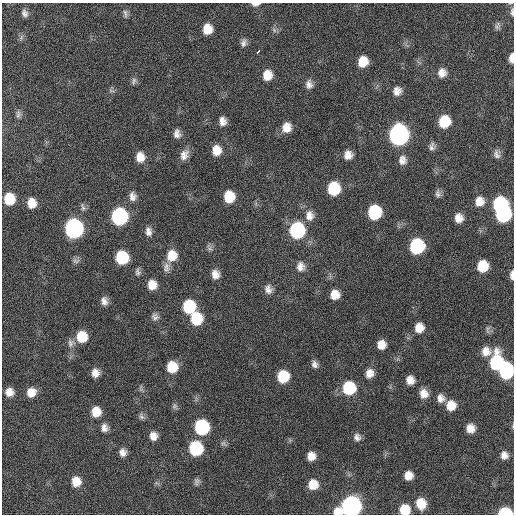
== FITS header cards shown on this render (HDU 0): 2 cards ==
NAXIS1  =                  512 / Axis length
NAXIS2  =                  512 / Axis length

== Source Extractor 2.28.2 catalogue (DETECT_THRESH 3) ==
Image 512 x 512 px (HDU 0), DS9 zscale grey, 1 PNG px = 1 image px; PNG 516 x 516 px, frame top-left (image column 1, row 512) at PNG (2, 3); no overlay
Background 119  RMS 11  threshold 34.3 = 3 sigma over >= 5 px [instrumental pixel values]
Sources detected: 107; all 107 listed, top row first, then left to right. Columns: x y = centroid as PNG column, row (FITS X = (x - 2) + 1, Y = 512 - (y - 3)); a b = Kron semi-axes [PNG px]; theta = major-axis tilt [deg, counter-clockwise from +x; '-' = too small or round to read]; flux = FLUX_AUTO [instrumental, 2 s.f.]
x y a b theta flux
256 4 9 4 3 2900
512 12 11 5 89 2200
25 13 11 8 -77 3600
125 14 14 5 -81 2500
497 27 9 7 81 2300
207 29 10 9 - 12000
274 30 8 5 -46 1800
21 37 9 5 71 2000
244 43 10 7 72 3300
258 51 4 3 - 5000
511 58 10 5 87 4800
363 62 9 8 - 13000
442 73 11 10 - 5900
267 75 10 9 - 9800
134 81 11 6 73 2400
309 84 12 9 -83 4500
111 91 9 4 -9 1600
397 91 10 9 - 5400
18 114 12 6 89 2500
223 121 9 7 -84 5100
444 121 10 9 - 24000
286 127 11 10 - 8500
177 134 10 7 -82 4300
399 135 12 10 78 300000
432 147 10 7 79 3200
217 150 11 9 89 9400
497 154 12 8 -79 3600
184 155 13 9 65 5900
348 155 10 9 - 6200
140 157 11 9 -84 8200
402 160 11 10 - 5100
334 189 11 10 - 33000
438 194 10 7 -80 2600
132 196 12 9 -88 4800
229 197 10 9 - 20000
9 199 10 9 - 21000
479 201 12 11 - 8000
32 203 10 8 -83 10000
500 204 11 10 - 64000
83 207 11 5 -69 2200
374 212 11 10 - 49000
503 214 11 10 - 85000
309 215 14 11 84 7300
119 216 11 10 - 130000
459 218 9 8 - 7000
74 228 11 10 - 230000
297 230 11 10 - 94000
148 231 12 8 -83 4400
417 246 11 10 - 73000
209 248 11 5 -57 2300
172 256 13 11 73 14000
122 257 10 9 - 37000
76 261 10 7 2 2600
483 266 10 9 - 19000
166 267 14 8 -89 4400
300 267 13 10 89 6000
138 272 10 7 -83 2500
215 274 10 9 - 6300
512 275 10 4 89 3200
152 285 10 9 - 9200
268 289 11 9 -73 4700
335 295 9 9 - 9200
104 301 11 8 -79 4300
189 307 11 10 - 41000
155 317 10 9 - 3200
196 319 11 10 - 29000
419 328 11 10 - 9200
82 337 10 10 - 19000
71 343 12 10 75 4200
381 345 9 8 - 8000
486 351 11 11 - 7500
496 363 14 10 85 59000
315 364 9 8 - 3500
172 367 10 9 - 19000
506 371 12 9 83 60000
95 373 10 8 90 5900
369 373 11 9 75 6800
283 376 10 9 - 28000
410 380 8 8 - 6500
141 388 10 4 -90 1500
349 388 11 10 - 42000
9 392 8 8 - 6700
31 392 10 9 - 8500
424 394 11 9 -70 7000
441 398 10 9 - 5000
451 405 11 10 - 11000
174 406 8 7 - 2100
96 412 11 9 90 11000
141 416 9 6 -58 2300
202 427 10 10 - 81000
104 428 10 8 -88 4400
470 428 9 8 - 7700
153 436 9 8 - 5900
357 437 9 8 - 3700
223 443 9 6 -34 2200
196 448 10 9 - 61000
123 452 9 7 -88 4700
504 455 9 8 - 5100
311 456 8 7 - 7300
408 475 8 7 - 7700
76 481 10 9 - 11000
197 482 9 7 78 2400
313 484 9 9 - 12000
421 504 11 10 - 13000
351 506 12 10 23 340000
405 510 9 9 - 17000
505 512 9 6 0 36000
At the frame edge (FLAGS 8, measured only in part): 7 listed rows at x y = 256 4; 512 12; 511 58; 512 275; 351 506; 405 510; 505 512